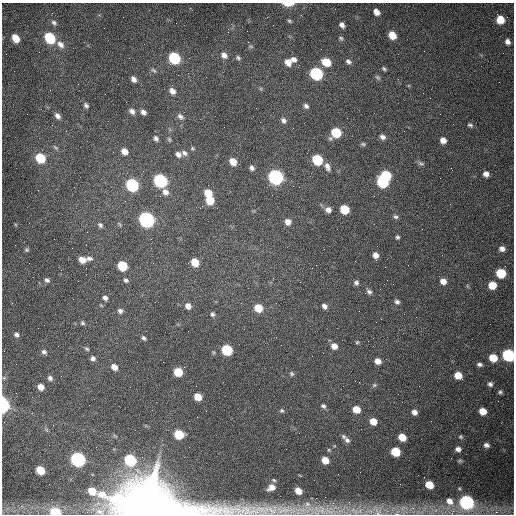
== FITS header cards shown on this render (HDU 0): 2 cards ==
NAXIS1  =                  512 /fastest changing axis
NAXIS2  =                  512 /next to fastest changing axis

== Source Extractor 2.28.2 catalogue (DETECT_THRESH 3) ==
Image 512 x 512 px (HDU 0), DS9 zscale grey, 1 PNG px = 1 image px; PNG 516 x 516 px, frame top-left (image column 1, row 512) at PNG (2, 3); no overlay
Background 1540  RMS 24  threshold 71.6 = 3 sigma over >= 5 px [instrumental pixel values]
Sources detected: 155; all 155 listed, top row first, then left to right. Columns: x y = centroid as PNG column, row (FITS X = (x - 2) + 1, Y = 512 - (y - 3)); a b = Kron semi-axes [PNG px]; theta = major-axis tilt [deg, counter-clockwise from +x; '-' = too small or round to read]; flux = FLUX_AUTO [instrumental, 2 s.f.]
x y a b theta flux
288 4 11 4 1 1.5e+04
376 12 6 5 - 1.1e+04
99 15 4 4 - 1.6e+03
301 15 2 2 - 7.7e+02
500 19 7 6 - 2.5e+04
289 21 6 4 -41 2.5e+03
54 23 8 6 -42 4.2e+03
342 25 6 5 - 6.3e+03
392 35 7 6 - 2.4e+04
15 38 7 5 -57 2.5e+04
50 38 8 6 -53 9.8e+04
341 38 7 5 -35 2.8e+03
507 42 6 6 - 6.5e+03
60 44 11 7 -44 9.7e+03
251 46 7 3 -9 2.0e+03
224 55 9 7 -44 8.9e+03
174 58 8 6 -50 1.3e+05
238 58 7 5 -29 3.3e+03
294 59 7 6 - 7.0e+03
348 61 7 5 -40 4.8e+03
288 62 9 8 - 1.3e+04
326 62 8 6 -31 3.3e+04
384 69 6 4 -30 2.8e+03
154 70 8 5 -43 3.3e+03
316 74 8 7 - 2.0e+05
378 77 8 5 -41 3.1e+03
134 79 7 5 -55 7.2e+03
172 91 8 6 -48 9.1e+03
105 94 2 2 - 7.7e+02
86 105 7 5 -50 4.1e+03
306 106 6 5 - 4.7e+03
132 111 9 6 -47 6.5e+03
143 112 7 5 -43 6.1e+03
57 116 8 6 -50 6.9e+03
180 116 9 7 -42 6.2e+03
283 120 8 6 -56 5.7e+03
470 125 7 5 -19 3.4e+03
293 128 2 2 - 8.4e+02
336 133 7 7 - 6.2e+04
382 137 7 6 - 5.9e+03
156 138 7 5 -57 4.5e+03
169 139 7 5 -75 2.6e+03
443 140 6 6 - 1.0e+04
363 144 6 4 -6 2.4e+03
55 147 8 4 -44 2.7e+03
192 148 6 5 - 2.2e+03
124 151 7 6 - 1.2e+04
184 153 8 6 -44 5.3e+03
178 154 7 5 -42 6.4e+03
40 158 7 6 - 6.2e+04
317 160 7 6 - 8.9e+04
233 162 7 5 -51 1.8e+04
421 163 10 5 -18 3.5e+03
327 167 11 7 -67 7.9e+03
252 168 7 5 -40 5.1e+03
486 174 5 5 - 7.4e+03
386 175 7 6 - 7.2e+04
275 177 8 7 - 4.4e+05
160 180 8 7 - 2.6e+05
382 182 8 7 - 1.2e+05
132 185 7 6 - 2.0e+05
299 187 2 2 - 9.1e+02
165 192 9 7 -53 8.8e+03
208 193 7 6 - 2.7e+04
210 200 7 6 - 3.5e+04
344 209 7 6 - 4.7e+04
328 210 7 7 - 8.6e+03
396 217 7 6 - 3.7e+03
146 220 8 7 - 5.4e+05
288 222 7 7 - 9.4e+03
100 225 7 5 -44 3.8e+03
397 237 5 5 - 2.9e+03
502 249 6 6 - 7.2e+03
26 250 5 5 - 2.7e+03
375 255 6 5 - 9.2e+03
89 258 7 5 -22 4.6e+03
82 260 7 6 - 1.4e+04
195 262 6 6 - 3.2e+04
122 266 7 6 - 6.6e+04
501 273 7 6 - 5.7e+04
273 278 2 2 - 9.3e+02
47 280 7 5 -40 4.3e+03
126 280 6 5 - 3.4e+03
443 281 7 6 - 1.0e+04
356 283 6 6 - 4.5e+03
492 285 6 6 - 2.8e+04
369 292 7 6 - 4.6e+03
105 298 5 5 - 5.5e+03
397 302 6 5 - 4.4e+03
276 303 2 2 - 1.2e+03
188 306 7 6 - 9.5e+03
324 306 6 5 - 5.9e+03
258 308 7 6 - 3.2e+04
120 311 6 6 - 4.8e+03
212 314 6 5 - 3.5e+03
381 319 2 2 - 9.2e+02
83 323 5 5 - 2.8e+03
16 335 6 5 - 4.4e+03
144 338 6 4 -48 3.2e+03
357 342 5 4 - 1.9e+03
334 346 7 6 - 1.1e+04
87 349 6 4 -18 2.5e+03
227 350 7 6 - 1.0e+05
44 352 7 5 -32 4.2e+03
508 355 7 6 - 2.0e+05
93 358 6 5 - 4.9e+03
493 358 7 6 - 2.8e+04
378 361 6 5 - 1.2e+04
479 364 6 4 -3 4.1e+03
114 367 6 5 - 1.3e+04
178 372 6 6 - 4.4e+04
292 374 6 5 - 3.0e+03
458 375 6 6 - 2.4e+04
4 378 6 3 -17 1.6e+03
50 378 6 5 - 4.5e+03
490 384 6 5 - 4.3e+03
374 385 7 5 21 2.5e+03
41 387 6 5 - 1.2e+04
500 392 5 4 - 2.9e+03
198 397 6 5 - 2.4e+04
3 405 8 5 -88 1.5e+05
323 406 6 5 - 3.7e+03
356 409 6 5 - 2.4e+04
282 410 5 5 - 2.8e+03
482 411 6 5 - 1.9e+04
414 412 6 6 - 7.5e+03
373 421 6 5 - 1.9e+04
179 434 7 6 - 6.1e+04
343 436 7 5 -46 3.2e+03
402 437 6 5 - 2.7e+04
461 437 6 5 - 2.7e+03
347 440 8 6 -50 5.0e+03
486 445 6 5 - 5.9e+03
458 449 6 5 - 7.0e+03
395 452 7 6 - 5.0e+04
78 459 7 6 - 4.2e+05
130 460 7 6 - 1.5e+05
325 460 6 5 - 2.0e+04
460 461 7 4 19 2.2e+03
40 470 6 6 - 4.2e+04
274 480 7 5 -23 2.8e+03
429 485 6 5 - 3.1e+04
271 487 10 7 25 1.3e+04
298 491 6 5 - 1.9e+04
316 498 2 2 - 3.6e+03
449 501 11 9 -40 1.7e+04
466 502 8 7 - 3.4e+05
149 506 41 18 -4 1.4e+07
335 507 7 4 19 4.5e+03
413 508 6 6 - 5.1e+03
355 511 10 8 -46 1.1e+04
369 511 21 8 11 2.2e+04
55 512 7 5 -10 9.1e+04
496 512 7 4 44 4.0e+03
397 513 11 8 47 9.3e+03
At the frame edge (FLAGS 8, measured only in part): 8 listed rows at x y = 288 4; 508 355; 3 405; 449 501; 149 506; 369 511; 55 512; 397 513